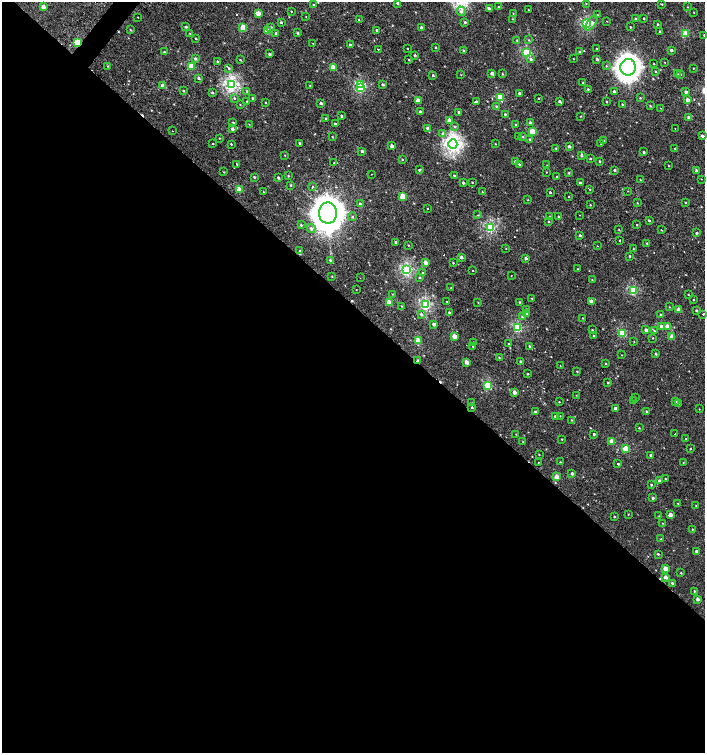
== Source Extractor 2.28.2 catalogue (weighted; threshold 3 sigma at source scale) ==
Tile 14 of 4 x 4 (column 2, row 4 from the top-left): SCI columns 1612-3016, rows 6-1506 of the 6059 x 6037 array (HDU 1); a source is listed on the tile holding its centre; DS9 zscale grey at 2 x 2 block average (1 PNG px = mean of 2 x 2 image px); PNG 707 x 755 px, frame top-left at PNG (2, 2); each listed source drawn as its Kron ellipse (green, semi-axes under 4 px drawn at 4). Shown black and unused: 60% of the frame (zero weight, under 2 of 3 exposures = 2% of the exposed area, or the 3 px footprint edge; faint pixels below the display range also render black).
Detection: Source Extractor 2.28.2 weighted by HDU 2 'WHT'; one run over the whole footprint, this tile lists its part. Background 0.00125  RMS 0.0038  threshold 0.0169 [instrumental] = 3 sigma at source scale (4.5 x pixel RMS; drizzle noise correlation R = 1.50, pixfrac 1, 0.0396/0.0396 arcsec/px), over >= 5 px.
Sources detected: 358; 12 cosmic-ray / hot-pixel residue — neither listed nor drawn; the other 346 listed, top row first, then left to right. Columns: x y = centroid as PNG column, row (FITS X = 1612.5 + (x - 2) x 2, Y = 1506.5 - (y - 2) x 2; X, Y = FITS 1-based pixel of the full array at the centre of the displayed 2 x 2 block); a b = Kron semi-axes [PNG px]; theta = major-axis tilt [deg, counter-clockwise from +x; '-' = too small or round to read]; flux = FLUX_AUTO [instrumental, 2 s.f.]
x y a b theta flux
397 3 3 2 - 1.7
586 4 3 2 - 0.4
662 4 3 2 - 0.56
313 5 3 2 - 0.64
43 7 2 2 - 6.8
499 7 2 2 - 0.43
687 7 3 2 - 0.36
489 9 3 3 - 2.7
528 10 2 2 - 0.52
291 11 2 2 - 0.45
461 11 5 4 - 2.6
694 12 2 2 - 0.39
258 13 4 2 - 9.7
513 13 2 2 - 0.41
597 14 3 2 - 0.44
137 17 2 2 - 0.47
306 17 2 2 - 0.36
635 18 3 2 - 0.72
644 18 2 2 - 0.92
513 19 3 2 - 0.4
359 20 2 2 - 1.8
607 21 2 2 - 0.38
281 22 3 3 - 0.8
465 22 3 3 - 1.1
586 23 3 3 - 68
591 23 9 4 57 4.1
658 24 2 2 - 0.77
186 27 3 3 - 1.3
243 27 3 3 - 20
271 27 3 3 - 0.76
421 27 3 2 - 1.3
630 27 2 2 - 0.59
130 30 3 2 - 0.6
377 30 2 2 - 0.97
267 31 3 3 - 16
660 31 2 2 - 1
276 33 3 2 - 0.95
297 33 3 2 - 1.2
190 34 2 2 - 0.55
685 34 3 3 - 27
704 35 3 3 - 0.62
196 38 3 2 - 0.61
517 40 2 2 - 0.66
529 40 3 2 - 0.53
78 42 3 3 - 38
313 43 2 2 - 0.27
350 45 3 2 - 1.6
436 47 3 2 - 0.58
407 48 2 2 - 4.4
378 49 2 2 - 3.8
597 49 2 2 - 0.48
463 50 2 2 - 0.79
671 50 2 2 - 2.1
164 52 3 2 - 0.7
579 52 2 2 - 1.1
526 53 3 3 - 56
269 54 3 2 - 1.6
415 55 3 2 - 0.96
195 59 3 3 - 1.7
240 59 2 2 - 0.65
531 59 4 3 - 1.8
573 59 2 2 - 0.38
597 59 3 2 - 1.3
409 60 3 2 - 0.72
218 62 3 2 - 0.81
665 62 2 2 - 0.29
654 63 2 2 - 0.44
108 66 3 2 - 0.4
191 66 3 3 - 23
606 66 3 2 - 0.59
628 67 8 7 - 720
229 68 3 3 - 0.94
333 68 3 3 - 16
693 68 2 2 - 0.5
656 72 2 2 - 0.56
492 73 3 2 - 3.4
502 74 3 2 - 0.64
678 74 2 2 - 0.47
680 74 2 2 - 1.1
433 75 3 2 - 1.1
461 75 2 2 - 0.3
199 78 3 2 - 1.1
583 83 2 2 - 0.56
231 84 4 3 - 150
361 84 3 3 - 10
310 85 3 2 - 0.54
383 85 2 2 - 1.7
163 86 3 2 - 8.6
360 88 3 3 - 59
588 89 3 2 - 0.63
183 91 2 2 - 0.91
247 91 3 3 - 0.94
614 92 3 2 - 2
686 92 3 2 - 3.1
212 93 2 2 - 0.98
519 93 2 2 - 1.7
500 97 3 3 - 28
234 98 2 2 - 3.7
253 98 3 2 - 1.2
538 98 3 2 - 0.53
640 98 3 3 - 0.62
418 100 3 2 - 9.9
688 100 3 2 - 4.5
247 101 2 2 - 1.2
560 101 3 2 - 1.7
265 102 3 2 - 0.51
476 102 3 2 - 2.2
606 102 2 2 - 0.74
321 103 3 2 - 1.6
622 104 3 2 - 0.68
240 105 2 2 - 0.35
496 106 3 3 - 0.7
650 106 3 2 - 0.77
661 108 3 2 - 0.32
420 112 2 2 - 1.3
459 112 3 2 - 1.5
505 114 2 2 - 0.87
341 116 3 3 - 0.89
581 116 2 2 - 0.49
689 117 3 3 - 2.6
326 119 3 3 - 1.2
449 120 2 2 - 6
530 122 3 3 - 1.3
233 123 3 2 - 1.4
249 124 2 2 - 0.36
335 124 2 2 - 1.4
515 124 2 2 - 0.58
455 126 3 3 - 0.88
428 128 3 3 - 2.4
675 128 2 2 - 0.98
232 129 3 2 - 2.7
172 131 2 2 - 0.38
533 132 3 3 - 22
443 133 4 3 - 2
702 136 3 2 - 2
332 137 3 2 - 0.53
518 137 2 2 - 0.35
523 137 3 2 - 0.93
219 138 2 2 - 0.43
530 139 3 3 - 0.87
604 140 2 2 - 0.46
300 143 2 2 - 0.97
601 143 2 2 - 1.2
213 144 2 2 - 0.86
231 144 3 2 - 0.58
453 144 5 4 - 250
495 144 2 2 - 0.37
392 146 2 2 - 5.3
569 146 3 2 - 2.4
556 148 3 2 - 0.65
675 148 2 2 - 0.56
362 151 2 2 - 2.4
644 152 2 2 - 1.2
285 155 2 2 - 0.38
582 155 3 3 - 1.8
590 158 3 2 - 0.67
402 159 3 2 - 0.5
600 161 3 2 - 0.92
515 162 3 3 - 1.6
334 163 2 2 - 1.1
237 164 2 2 - 0.65
519 164 3 2 - 0.97
547 165 2 2 - 0.34
669 166 2 2 - 0.43
419 170 4 3 - 0.97
614 170 3 2 - 1.1
697 171 3 2 - 3
224 172 3 2 - 0.4
546 172 2 2 - 0.38
569 173 3 2 - 0.78
372 174 2 2 - 1.2
288 176 2 2 - 0.9
454 176 2 2 - 1.3
557 176 2 2 - 3.7
254 177 2 2 - 1
278 178 3 2 - 1.1
701 179 2 2 - 0.3
640 180 2 2 - 0.56
472 182 2 2 - 0.49
463 183 2 2 - 1.5
580 183 2 2 - 1.7
291 185 3 3 - 0.81
312 187 2 2 - 2.9
590 189 3 2 - 0.53
239 190 3 3 - 16
628 191 3 2 - 0.31
264 192 3 2 - 0.33
482 192 2 2 - 0.32
550 192 2 2 - 0.84
403 196 3 3 - 20
568 197 2 2 - 0.44
528 200 2 2 - 0.4
685 202 2 2 - 0.63
637 203 3 2 - 0.44
360 204 3 2 - 1
590 205 2 2 - 0.49
427 209 2 2 - 1.9
328 213 10 9 - 2200
478 215 3 2 - 0.57
579 215 2 2 - 0.53
550 216 2 2 - 0.36
558 216 2 2 - 0.96
352 217 3 3 - 1
649 220 3 2 - 1.1
549 222 3 2 - 0.64
301 225 3 3 - 0.85
637 225 2 2 - 0.56
490 227 3 3 - 83
311 228 4 4 - 1.7
619 230 3 2 - 0.58
661 230 2 2 - 0.99
696 233 2 2 - 1.3
580 235 2 2 - 1.6
620 240 2 2 - 5.9
396 242 2 2 - 1.5
647 243 2 2 - 0.92
408 245 2 2 - 0.5
597 246 2 2 - 0.54
633 248 2 2 - 0.37
506 249 2 2 - 0.32
300 251 3 3 - 1.4
630 256 2 2 - 0.79
461 257 2 2 - 3
526 258 3 2 - 2.6
330 260 3 3 - 0.97
426 262 2 2 - 6.6
453 263 2 2 - 0.63
578 269 2 2 - 0.4
407 270 3 3 - 110
473 271 2 2 - 0.71
423 273 2 2 - 12
511 276 2 2 - 0.31
332 277 3 2 - 0.51
420 277 3 3 - 0.66
360 278 2 2 - 0.9
592 280 2 2 - 0.46
451 288 2 2 - 0.43
356 290 2 2 - 0.3
633 290 3 3 - 48
392 294 3 2 - 0.4
688 294 2 2 - 0.36
532 298 2 2 - 0.42
694 300 2 2 - 0.74
447 301 2 2 - 3.1
591 301 2 2 - 5.1
478 302 3 2 - 0.39
520 302 2 2 - 0.55
389 303 3 3 - 20
425 304 3 3 - 99
401 306 2 2 - 0.53
669 307 2 2 - 0.5
526 310 2 2 - 2.5
679 310 3 2 - 6.4
697 311 3 2 - 1.3
449 313 3 2 - 1.5
421 314 4 3 - 1.8
527 314 3 3 - 0.8
703 314 2 2 - 0.93
661 315 2 2 - 1.4
522 317 3 3 - 1.5
582 318 2 2 - 0.35
434 324 2 2 - 4.1
662 326 3 2 - 4.1
667 326 3 2 - 8.3
517 328 3 3 - 59
592 330 3 2 - 0.74
646 330 2 2 - 3.3
654 331 2 2 - 0.62
622 333 3 3 - 36
454 336 2 2 - 12
594 336 2 2 - 0.94
671 337 3 2 - 6.8
653 338 2 2 - 0.41
418 341 3 3 - 21
634 341 2 2 - 0.33
474 343 2 2 - 1.5
509 344 2 2 - 0.85
473 346 2 2 - 2.9
529 346 3 2 - 0.92
656 354 3 2 - 1.1
622 355 2 2 - 0.31
499 357 2 2 - 0.45
418 361 3 2 - 2.7
466 362 2 2 - 6.6
521 362 2 2 - 1.5
606 364 3 2 - 0.65
560 365 2 2 - 0.31
577 371 2 2 - 0.53
528 374 2 2 - 0.55
608 383 2 2 - 0.74
488 386 3 3 - 34
514 392 2 2 - 5
576 395 2 2 - 0.29
635 398 2 2 - 0.43
633 401 2 2 - 0.65
676 401 3 2 - 1.3
559 402 3 2 - 0.47
472 403 3 2 - 0.6
678 404 3 3 - 0.74
472 407 2 2 - 0.93
615 408 2 2 - 2.6
699 409 2 2 - 0.38
647 411 3 2 - 1.1
535 412 3 2 - 0.89
555 416 2 2 - 1.4
560 416 3 2 - 0.33
571 420 2 2 - 0.46
639 428 3 2 - 0.55
516 434 2 2 - 0.42
594 434 2 2 - 1.3
675 434 2 2 - 0.52
562 439 2 2 - 0.49
686 439 2 2 - 0.62
523 442 2 2 - 0.43
612 442 3 2 - 8.8
626 449 3 3 - 25
690 449 2 2 - 0.75
539 454 2 2 - 0.43
651 455 2 2 - 1.7
538 462 2 2 - 0.43
560 462 2 2 - 0.51
683 462 2 2 - 0.37
618 464 2 2 - 0.78
572 473 2 2 - 2.4
557 477 3 2 - 9.7
665 479 2 2 - 0.7
659 481 3 2 - 2.9
651 485 2 2 - 0.86
653 498 2 2 - 1.5
678 503 2 2 - 0.49
696 506 2 2 - 0.46
628 514 2 2 - 0.43
670 515 2 2 - 6.4
614 516 2 2 - 0.72
659 516 2 2 - 0.37
663 523 2 2 - 0.36
692 529 2 2 - 0.61
661 539 2 2 - 0.56
696 551 2 2 - 2.1
658 554 3 2 - 0.81
665 568 3 2 - 9.7
681 573 2 2 - 0.62
666 577 2 2 - 5
672 583 2 2 - 1.4
694 591 2 2 - 0.74
698 599 2 2 - 4.5
Overlapping masked pixels (flux is a lower limit): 2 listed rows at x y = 78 42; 418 361
Isophote crosses this tile's border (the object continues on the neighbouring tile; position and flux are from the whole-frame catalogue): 2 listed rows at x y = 397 3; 704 35
Diffuse or blended objects may show on this block-average render without a row.